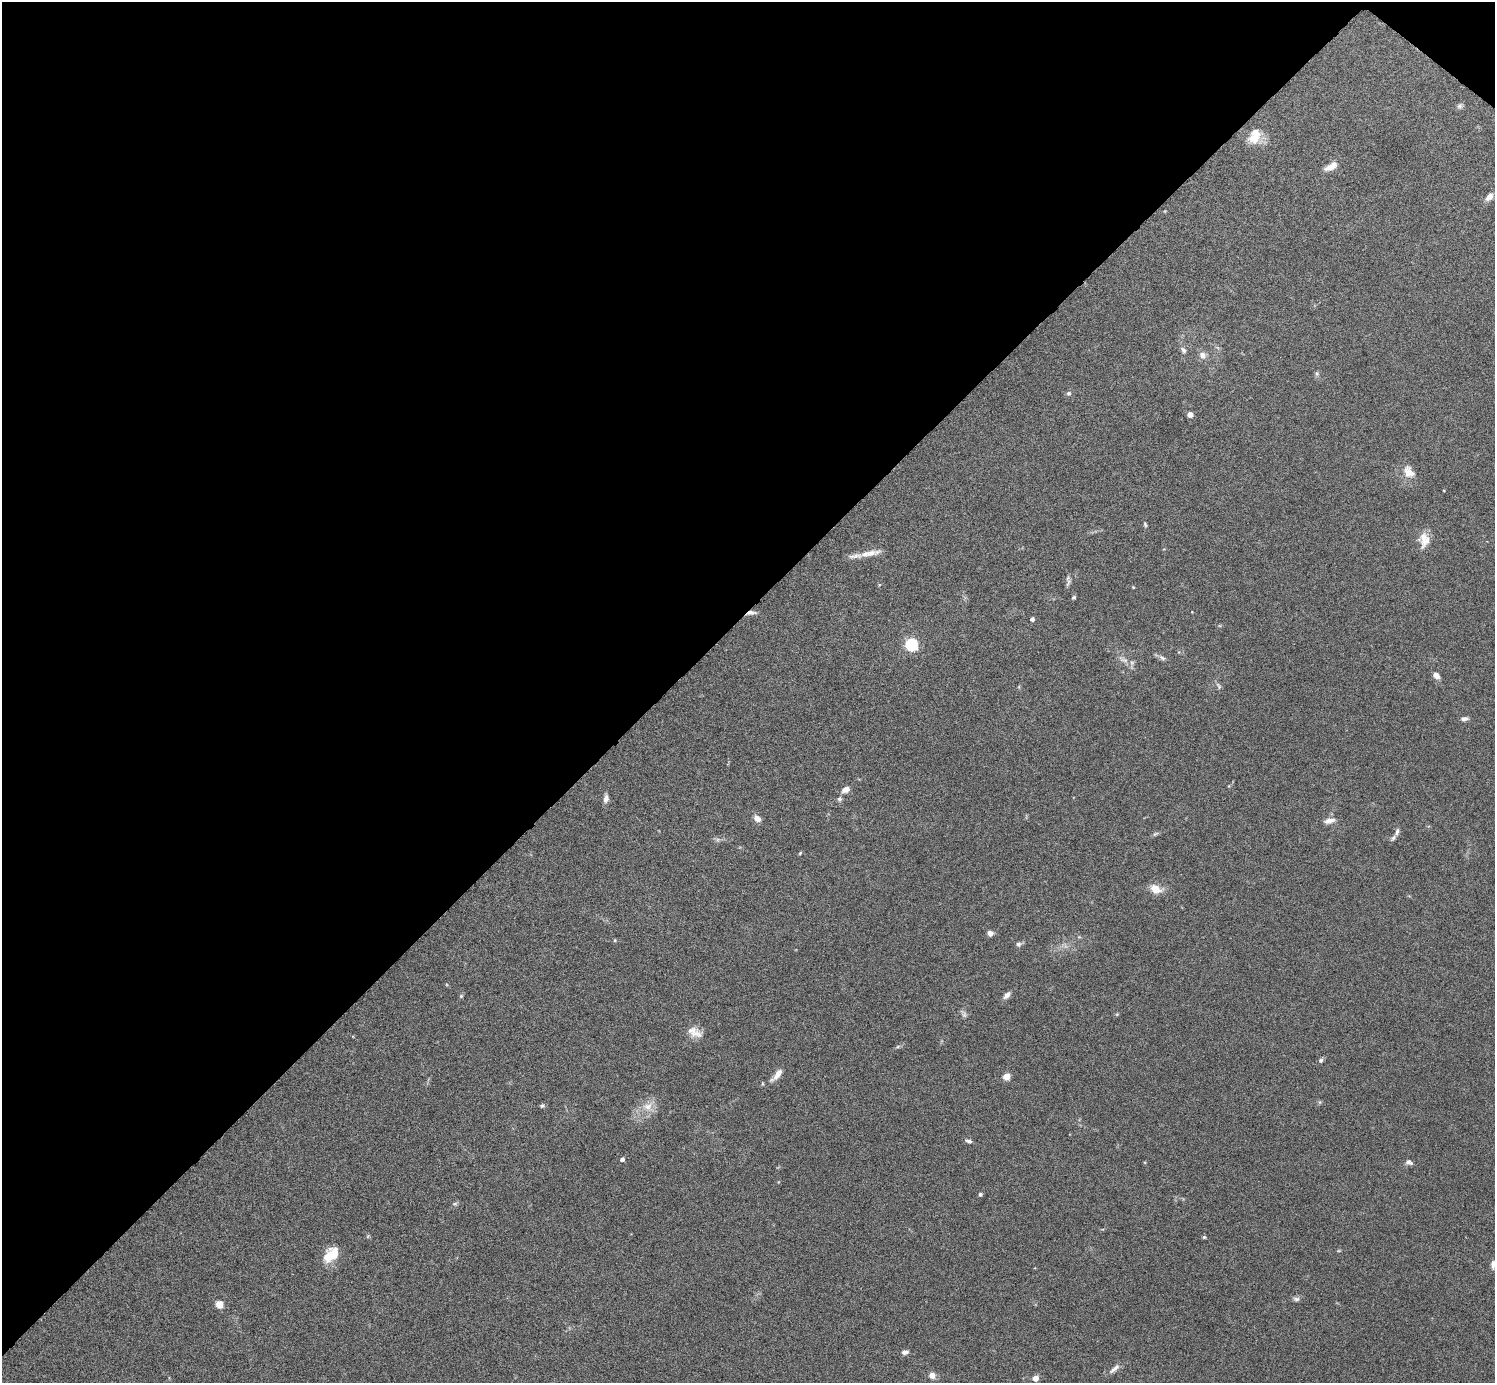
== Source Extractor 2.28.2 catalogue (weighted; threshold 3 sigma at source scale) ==
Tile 2 of 4 x 4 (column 2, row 1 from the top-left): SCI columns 1495-2987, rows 4299-5679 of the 5975 x 5977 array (HDU 1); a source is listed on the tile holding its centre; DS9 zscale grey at full resolution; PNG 1497 x 1385 px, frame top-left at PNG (2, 2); no overlay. Shown black and unused: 45% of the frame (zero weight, under 4 of 8 exposures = <1% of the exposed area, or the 3 px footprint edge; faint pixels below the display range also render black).
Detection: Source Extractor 2.28.2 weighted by HDU 2 'WHT'; one run over the whole footprint, this tile lists its part. Background 0.0778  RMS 0.0051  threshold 0.021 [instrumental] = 3 sigma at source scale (4.09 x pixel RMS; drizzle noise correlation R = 1.36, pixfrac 0.8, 0.05/0.05 arcsec/px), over >= 5 px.
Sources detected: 69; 1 too faint to see at this stretch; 1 inside a brighter object's white glare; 1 long thin detection or spike segment (spike, bleed or trail) — not listed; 3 inside a brighter listed object's ellipse — not listed separately; the other 63 listed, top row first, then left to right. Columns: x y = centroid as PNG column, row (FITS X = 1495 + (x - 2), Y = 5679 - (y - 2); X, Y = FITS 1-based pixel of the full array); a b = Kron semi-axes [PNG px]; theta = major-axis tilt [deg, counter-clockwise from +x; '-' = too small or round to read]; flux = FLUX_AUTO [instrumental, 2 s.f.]
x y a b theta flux
1460 106 8 7 - 1.3
1254 138 20 13 33 8
1331 166 19 8 29 4.1
1489 197 12 7 46 3
1183 350 9 6 -48 1.4
1202 355 10 8 -47 2.8
1317 374 7 5 71 0.91
1069 393 7 6 - 1.1
1190 415 6 6 - 2.1
1409 472 18 13 -55 5.8
1145 525 7 4 -64 0.72
1426 541 22 13 48 5.2
871 553 19 8 9 4.4
1068 583 12 4 65 1.3
1133 587 4 3 - 0.36
1074 597 5 4 - 0.7
751 613 13 5 3 2
1032 619 4 4 - 1.8
911 644 6 6 - 72
1162 658 11 5 -39 1.6
1123 660 17 6 -20 2.6
1436 675 8 6 -48 3
1219 686 11 5 -57 1.2
1464 719 8 5 4 1.7
846 789 8 6 26 3.5
606 798 9 5 84 2.5
839 799 7 5 -21 0.95
757 818 9 6 -40 3.2
1329 821 14 7 11 3.3
1397 832 11 5 72 1.4
1155 834 9 4 35 0.9
800 853 5 4 - 0.56
1156 889 15 10 -21 5.7
990 933 7 6 - 2.3
615 940 5 4 - 0.51
1019 944 7 7 - 1.2
1007 995 12 6 45 2.1
461 996 5 5 - 0.63
964 1014 12 6 -62 1.5
1117 1014 6 4 18 0.48
695 1032 22 11 -22 5.2
898 1046 6 4 20 0.71
1321 1060 6 5 - 1
777 1075 20 7 49 3.9
1006 1076 5 4 - 10
1320 1102 6 4 -90 0.62
542 1106 6 5 - 0.85
648 1106 17 13 21 6.4
969 1141 9 5 -16 1.2
622 1159 4 4 - 1.6
1409 1162 9 6 -18 1.5
980 1194 4 4 - 1
455 1204 7 5 8 0.8
368 1236 6 4 71 0.54
1204 1237 4 4 - 0.61
334 1254 19 15 -84 8.8
1493 1264 10 5 86 1.9
1296 1299 10 6 -5 1.4
219 1304 6 6 - 6
905 1352 8 5 10 1.8
1114 1369 18 6 40 2.6
932 1375 6 6 - 3.6
1035 1378 5 4 - 6.2
Overlapping masked pixels (flux is a lower limit): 1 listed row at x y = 751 613
Isophote crosses this tile's border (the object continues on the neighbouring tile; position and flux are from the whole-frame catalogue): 1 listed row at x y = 1493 1264